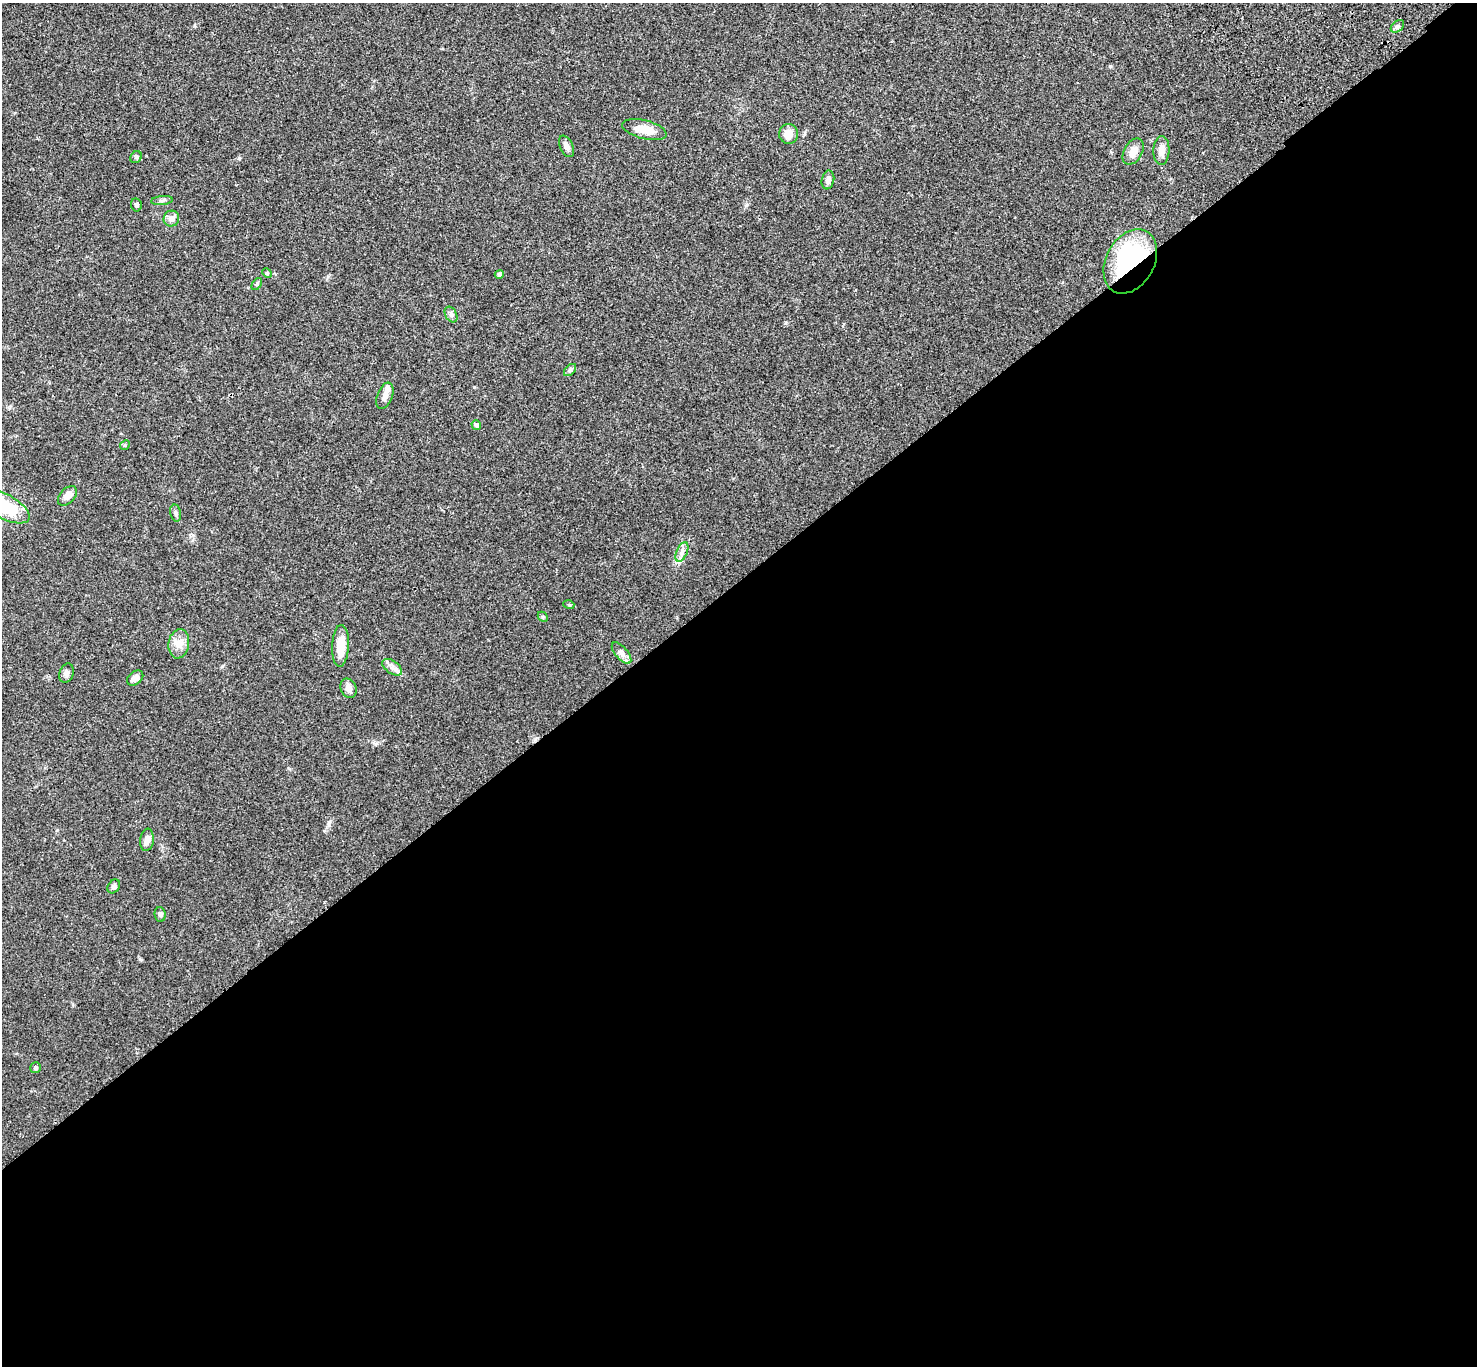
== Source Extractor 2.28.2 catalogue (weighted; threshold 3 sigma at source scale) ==
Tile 15 of 4 x 4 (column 3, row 4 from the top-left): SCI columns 3051-4525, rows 243-1606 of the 6104 x 6081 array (HDU 1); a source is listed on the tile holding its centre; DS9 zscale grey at full resolution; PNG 1479 x 1368 px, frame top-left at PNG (2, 3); each listed source drawn as its Kron ellipse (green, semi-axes under 4 px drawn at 4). Shown black and unused: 58% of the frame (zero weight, under 3 of 4 exposures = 6% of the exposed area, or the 3 px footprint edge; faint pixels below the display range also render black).
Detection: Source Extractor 2.28.2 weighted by HDU 2 'WHT'; one run over the whole footprint, this tile lists its part. Background 0.0494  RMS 0.0056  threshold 0.0251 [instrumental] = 3 sigma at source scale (4.5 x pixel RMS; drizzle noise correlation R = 1.50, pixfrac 1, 0.05/0.05 arcsec/px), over >= 5 px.
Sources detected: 39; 1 inside a brighter object's white glare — neither listed nor drawn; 1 inside a brighter listed object's ellipse — not listed separately; the other 37 listed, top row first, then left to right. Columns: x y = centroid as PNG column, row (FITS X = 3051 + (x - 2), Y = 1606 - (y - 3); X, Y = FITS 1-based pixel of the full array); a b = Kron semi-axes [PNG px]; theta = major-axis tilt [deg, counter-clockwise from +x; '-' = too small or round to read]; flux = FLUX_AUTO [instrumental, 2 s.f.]
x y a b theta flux
1397 26 7 5 40 1.3
644 130 23 9 -14 7.6
788 134 10 9 - 4.8
566 146 11 6 -65 2.5
1133 151 14 9 60 5.6
1161 151 14 8 87 3.4
136 157 6 5 - 0.82
828 180 9 6 78 2.5
162 200 11 4 5 1.3
136 205 6 5 - 1.2
171 219 8 7 - 3.3
1130 261 34 24 61 73
267 273 5 4 - 0.63
499 274 4 4 - 1.4
257 284 7 3 54 0.68
451 314 8 5 -63 1.5
570 370 7 4 45 0.98
385 396 14 7 68 2.8
476 425 5 4 - 1.8
125 445 5 4 - 0.6
67 496 11 7 47 3.5
5 506 28 12 -28 24
176 513 8 5 -78 1.2
682 552 10 5 66 2.2
569 605 5 3 - 0.49
543 617 6 4 -45 0.69
179 644 14 10 81 4.8
341 646 21 8 88 9.9
621 653 13 6 -49 2.4
392 667 11 6 -35 2.4
66 673 10 7 70 1.9
135 678 9 6 39 3
349 688 10 7 -64 2.8
147 840 11 6 83 3.4
114 886 7 5 53 1.4
160 914 7 5 -86 1.2
35 1068 5 5 - 0.87
Overlapping masked pixels (flux is a lower limit): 1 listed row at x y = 1130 261
Isophote crosses this tile's border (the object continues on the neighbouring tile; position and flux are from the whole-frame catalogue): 1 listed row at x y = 5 506
Unlisted compact peaks at least as high as the median listed source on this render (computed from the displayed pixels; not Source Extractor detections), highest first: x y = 239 158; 329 822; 140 959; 194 26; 786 323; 222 666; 328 276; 474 387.